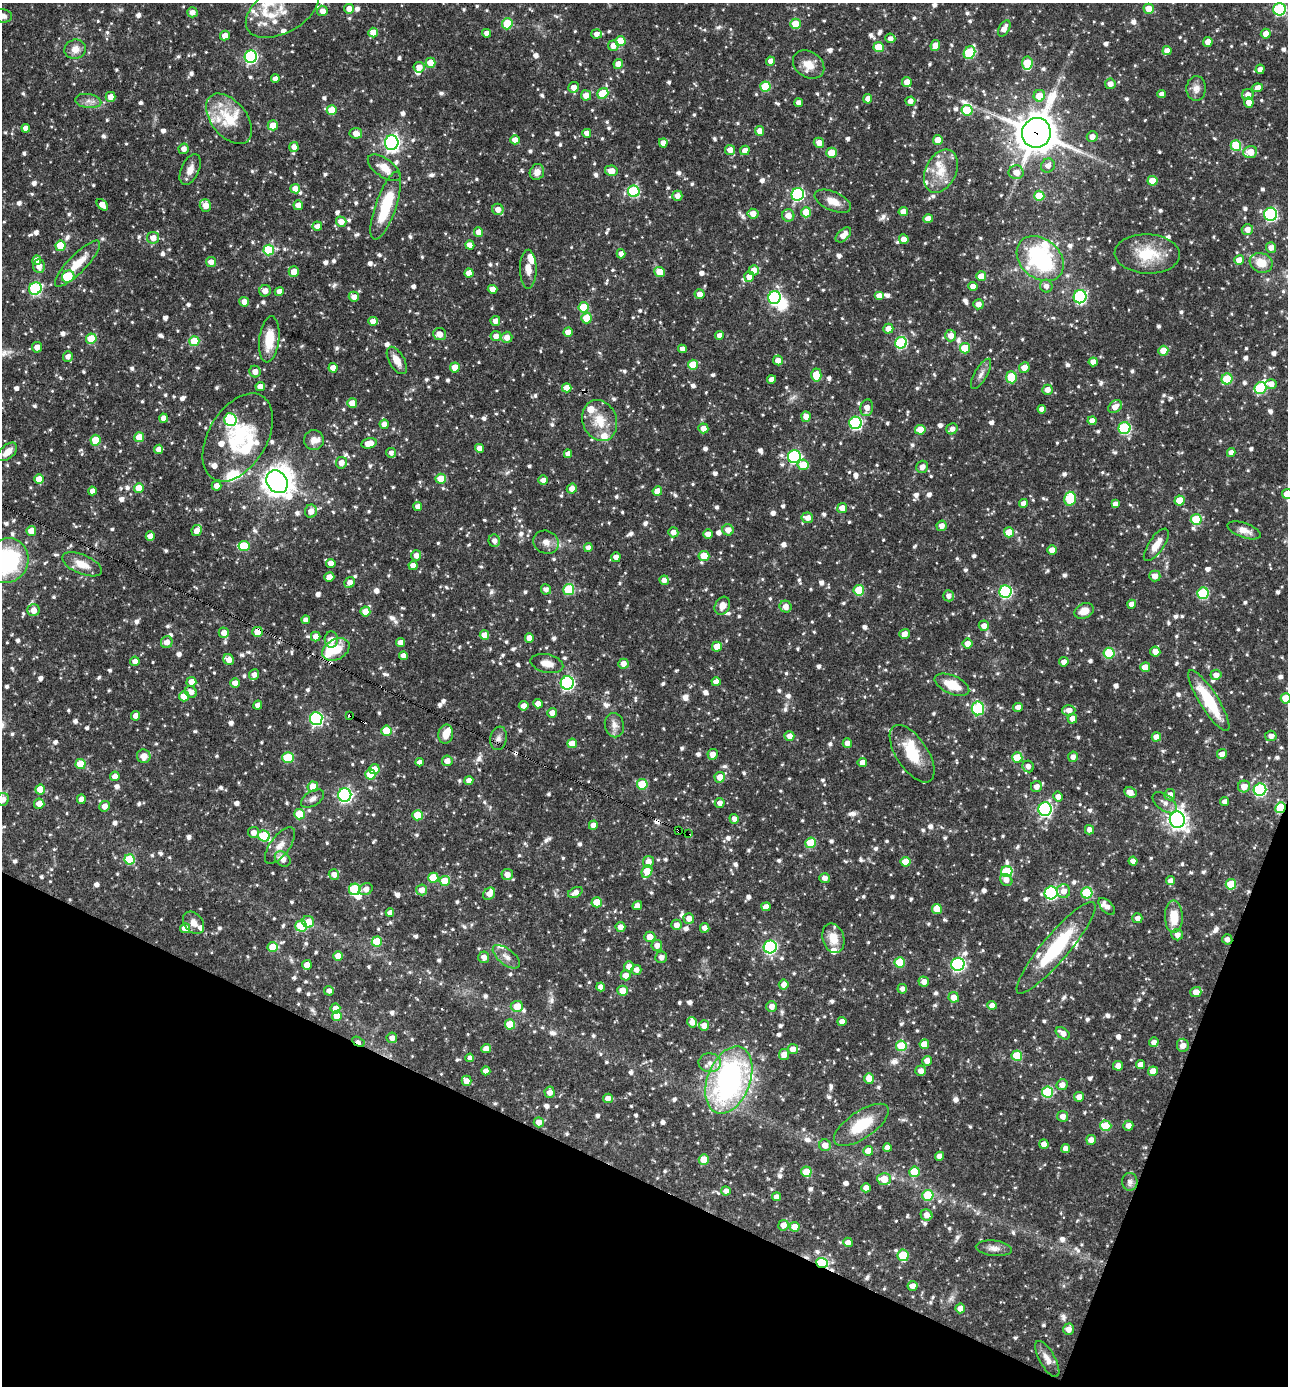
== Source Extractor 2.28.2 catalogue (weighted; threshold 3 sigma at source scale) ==
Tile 15 of 4 x 4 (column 3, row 4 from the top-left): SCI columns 2842-4127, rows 1-1384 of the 5550 x 5536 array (HDU 1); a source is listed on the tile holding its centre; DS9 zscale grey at full resolution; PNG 1290 x 1388 px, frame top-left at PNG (2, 3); each listed source drawn as its Kron ellipse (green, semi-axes under 4 px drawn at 4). Shown black and unused: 19% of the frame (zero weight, under 3 of 4 exposures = <1% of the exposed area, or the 3 px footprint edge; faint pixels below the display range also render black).
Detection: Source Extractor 2.28.2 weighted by HDU 2 'WHT'; one run over the whole footprint, this tile lists its part. Background 0.0653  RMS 0.0036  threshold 0.0163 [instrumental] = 3 sigma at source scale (4.5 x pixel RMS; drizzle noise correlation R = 1.50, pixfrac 1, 0.05/0.05 arcsec/px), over >= 5 px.
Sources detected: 1300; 1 too faint to see at this stretch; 5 inside a brighter object's white glare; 6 cosmic-ray / hot-pixel residue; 1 long thin detection or spike segment (spike, bleed or trail) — neither listed nor drawn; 36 inside a brighter listed object's ellipse — not listed separately; of the other 1251, all 500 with FLUX_AUTO >= 1.78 (the completeness limit of this list) listed and drawn (751 fainter detections not listed), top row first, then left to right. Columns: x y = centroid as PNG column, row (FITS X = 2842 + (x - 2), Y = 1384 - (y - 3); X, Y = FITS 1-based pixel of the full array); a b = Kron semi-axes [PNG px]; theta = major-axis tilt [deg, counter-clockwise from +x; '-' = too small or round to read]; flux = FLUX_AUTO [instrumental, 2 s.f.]
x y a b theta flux
349 9 5 4 - 2.9
1149 9 5 5 - 4.7
1279 9 6 6 - 41
282 10 40 23 29 11
322 11 5 5 - 2.9
192 12 5 5 - 2.5
2 16 10 6 -6 2.2
507 24 5 5 - 14
795 24 5 5 - 8.7
1004 28 9 5 61 2.9
373 33 5 5 - 4.7
486 33 4 4 - 1.9
596 34 5 5 - 2.2
1266 34 5 5 - 2.7
225 35 5 4 - 2.8
890 38 5 5 - 1.8
620 41 5 5 - 6.3
1208 42 5 4 - 3.6
935 45 5 4 - 3.5
613 46 5 5 - 2.7
879 47 5 5 - 7.4
75 49 11 9 19 3.5
1167 51 4 4 - 2.7
969 53 7 5 61 25
251 57 6 6 - 52
771 61 4 4 - 2.2
431 63 5 5 - 6.7
1027 63 6 5 - 13
618 64 5 4 - 3.5
809 65 17 13 -34 5.2
419 67 5 5 - 2.8
1260 69 5 4 - 2
275 79 4 4 - 1.8
907 82 5 5 - 3.5
1110 84 5 5 - 2.4
574 87 5 5 - 2.9
765 87 5 5 - 14
1196 88 12 10 86 2.5
1258 88 5 4 - 2.7
603 93 6 5 - 12
1162 94 4 4 - 1.9
586 95 5 5 - 3
1248 95 6 5 - 2.2
1039 96 6 5 - 7.3
111 97 5 5 - 3.1
868 99 5 4 - 2.6
88 101 13 7 -8 2.3
910 101 5 4 - 2.2
1249 102 5 5 - 2.9
799 103 4 4 - 2.4
332 110 5 5 - 7.8
967 110 5 5 - 13
229 119 29 17 -51 14
273 125 5 5 - 4.3
26 128 4 4 - 2.7
760 131 5 4 - 3.2
356 133 6 5 - 3
587 133 4 4 - 2.4
1036 133 15 14 - 940
1092 137 5 5 - 2.6
515 140 5 4 - 2.8
938 140 5 5 - 6
392 143 7 7 - 110
663 143 4 4 - 2.3
819 143 5 5 - 2.9
1236 145 5 5 - 12
294 147 5 4 - 2.4
184 149 5 5 - 2.4
730 150 5 5 - 2.6
745 150 5 4 - 2.9
1250 152 7 5 20 5.2
831 153 5 5 - 6.6
1048 166 7 6 - 2.3
384 168 19 9 -36 5
190 170 16 9 65 3.3
611 171 6 5 - 3.8
941 171 23 15 64 8.5
537 172 8 7 - 3.2
1016 172 7 7 - 3.2
1152 181 5 5 - 6.9
295 189 5 4 - 4.1
634 191 6 5 - 28
798 194 6 6 - 55
677 196 5 5 - 2.5
1039 196 5 5 - 12
833 201 19 9 -24 4.5
102 205 7 4 -47 3.1
205 205 6 5 - 3.6
298 205 5 4 - 3
386 206 36 10 71 18
498 209 6 5 - 2.9
806 212 5 5 - 6.6
903 212 4 4 - 3.2
753 214 5 5 - 3.4
1271 214 6 6 - 52
788 215 6 6 - 3.1
928 219 5 4 - 3.8
341 222 5 5 - 3.2
317 226 5 4 - 2.4
1247 229 6 5 - 2.7
479 232 5 4 - 3.5
843 235 9 5 43 3.3
153 238 6 6 - 3.1
904 239 5 4 - 2.9
470 245 4 4 - 3.5
60 246 5 5 - 12
1271 248 5 5 - 2.2
269 250 5 5 - 19
621 254 4 4 - 2.2
1147 254 33 19 -3 14
1040 259 26 19 -40 46
37 260 5 4 - 3.1
1239 260 5 5 - 4.8
211 262 5 5 - 2.7
1261 263 12 9 -20 6.3
77 264 31 9 46 8
39 266 7 5 -88 2.4
528 269 19 8 -90 3.6
754 270 5 5 - 2.7
294 272 5 5 - 4.2
660 272 5 5 - 6.4
469 273 4 4 - 3.1
68 276 6 6 - 16
981 276 5 5 - 3.9
749 277 5 5 - 3.2
973 286 4 4 - 2.9
1046 286 6 6 - 2
35 289 6 6 - 40
492 289 5 4 - 2.6
265 291 6 5 - 2.8
279 291 4 4 - 2.4
700 294 5 5 - 2.8
879 295 5 4 - 2.8
354 297 5 5 - 2.6
774 297 6 6 - 52
1080 297 7 6 - 47
244 302 5 4 - 3
978 304 5 5 - 2.5
584 307 5 5 - 11
587 318 5 5 - 7.9
373 321 5 4 - 2.9
495 321 5 4 - 2.5
888 329 5 5 - 3.7
568 332 5 4 - 3.2
440 334 6 6 - 3.2
719 335 4 4 - 1.9
496 336 5 5 - 2.2
951 336 6 5 - 2.9
507 337 5 5 - 2.8
91 339 5 5 - 12
269 339 23 10 83 9
194 341 5 5 - 11
901 343 6 5 - 32
37 347 5 5 - 2.9
965 348 5 5 - 12
682 349 4 4 - 2.6
1163 351 5 5 - 6.6
68 356 5 5 - 1.9
397 360 15 7 -59 4
778 360 5 5 - 2.7
1093 362 4 4 - 2.7
693 365 5 5 - 9.8
455 367 5 5 - 5.4
333 368 4 4 - 2.6
1024 368 5 5 - 3.5
255 371 6 5 - 2.7
981 374 17 6 60 2.1
816 375 6 5 - 8.6
1011 377 6 5 - 16
771 379 4 4 - 2.5
1227 379 5 5 - 14
1271 384 5 5 - 2.8
260 386 4 4 - 3.1
567 388 5 4 - 3.4
1261 388 6 5 - 23
1047 390 5 5 - 2.8
352 403 5 5 - 3.9
1115 407 7 5 39 3.2
867 408 8 6 78 2.9
1042 409 4 4 - 2.2
806 417 5 4 - 2.5
163 418 4 4 - 2.7
230 420 6 6 - 34
600 421 21 17 -70 8.6
1092 421 4 4 - 2.9
855 423 6 6 - 47
384 424 4 4 - 2.3
703 428 5 5 - 3.2
1124 428 6 6 - 34
952 429 6 5 - 1.9
920 430 5 5 - 6.4
139 437 5 5 - 7
238 437 48 29 59 26
95 440 5 5 - 8.9
314 440 10 10 - 2.8
369 443 8 5 13 4.7
479 448 4 4 - 2.5
159 449 5 4 - 2.6
7 452 12 6 41 3.9
1231 452 4 4 - 2.3
391 453 5 4 - 1.8
568 454 4 4 - 2.1
794 456 6 6 - 54
341 463 6 5 - 2.7
803 465 5 5 - 5.9
922 467 6 6 - 2.2
39 479 5 5 - 4.8
441 479 5 5 - 7
543 480 5 4 - 2.3
277 482 12 10 -54 320
216 486 5 5 - 2.5
139 488 5 5 - 7.3
572 489 5 5 - 3
92 491 4 4 - 2.4
657 491 5 4 - 4.8
1287 494 5 5 - 5
1070 499 7 5 76 16
1180 500 5 5 - 7.4
1023 503 4 4 - 2.1
1115 504 4 4 - 2.1
418 506 4 4 - 2.2
842 508 5 5 - 3.6
311 511 6 6 - 3
807 518 6 5 - 2.8
1196 519 5 5 - 13
942 526 5 5 - 2.5
197 530 5 5 - 2.7
728 530 6 5 - 3.1
1244 530 17 7 -20 3.1
31 531 5 5 - 4.3
673 532 5 5 - 2.8
1009 532 5 5 - 8.5
708 534 5 4 - 2.7
150 536 5 4 - 3.1
494 541 6 6 - 1.9
546 542 13 11 -25 2.8
1156 545 19 7 56 4.7
244 546 5 5 - 9.3
588 548 4 4 - 1.9
1052 550 5 5 - 2.5
416 555 5 5 - 2.4
704 556 5 5 - 7.7
616 557 5 4 - 2.3
7 561 23 21 63 45
331 563 4 4 - 3
82 564 21 9 -23 5.5
413 565 4 4 - 2.8
1155 576 5 5 - 3
329 577 5 4 - 2.8
664 580 5 4 - 2.3
350 583 6 5 - 2.4
546 589 5 5 - 1.8
569 589 5 5 - 18
859 590 5 5 - 15
1005 592 6 6 - 45
1203 593 6 5 - 28
949 596 5 5 - 1.9
1132 604 4 4 - 2.7
722 606 9 7 63 3
785 607 6 5 - 2.8
33 610 6 6 - 3.4
365 611 5 5 - 4.4
1084 611 10 7 26 3.9
306 620 4 4 - 2.1
984 626 5 5 - 2.7
258 632 5 5 - 6.9
224 633 5 5 - 2.9
904 634 5 5 - 2.8
484 635 5 4 - 3.7
316 636 5 5 - 2.7
529 638 5 4 - 3
331 639 8 6 -86 3.2
167 642 6 5 - 2.6
400 643 4 4 - 2.6
967 644 5 5 - 2.7
717 647 5 5 - 4.4
336 650 14 10 29 7.5
1155 652 5 5 - 2.8
1109 653 5 5 - 20
403 656 4 4 - 2.3
229 660 6 5 - 3
135 661 5 4 - 2.1
1064 662 5 4 - 2.4
547 663 17 9 -14 3.5
623 664 5 5 - 2.7
1145 667 5 5 - 5.1
254 675 5 5 - 2.2
1216 675 5 5 - 2.3
191 682 5 5 - 4.1
716 682 4 4 - 2.8
235 683 4 4 - 2.7
567 683 6 6 - 63
952 685 18 9 -23 8.9
191 692 6 5 - 2.1
184 696 5 5 - 6.1
1286 698 5 5 - 9.1
1209 701 35 9 -58 19
538 704 5 4 - 3.4
258 705 4 4 - 2.4
524 706 5 4 - 2.5
1018 707 5 4 - 2.2
978 708 7 6 - 30
1069 710 6 5 - 2.7
552 713 5 4 - 3
350 715 4 3 - 2.1
136 716 4 4 - 3
316 719 6 6 - 59
1072 719 5 5 - 2.5
614 725 12 9 -79 2.6
386 731 5 5 - 9.4
446 734 9 7 78 4.1
789 736 5 4 - 2.7
1271 736 6 5 - 2.3
1156 737 4 4 - 3
498 738 12 8 79 1.9
572 743 5 4 - 4.8
847 743 4 4 - 2.3
713 754 5 5 - 2.6
912 754 33 15 -56 12
1222 754 5 5 - 2.5
144 756 7 6 - 3
1073 757 5 5 - 1.9
288 758 5 5 - 15
1017 758 5 5 - 11
447 761 5 5 - 2.5
419 762 4 4 - 1.9
862 762 5 4 - 2.7
81 764 5 5 - 9.8
1028 766 6 5 - 1.9
374 769 5 5 - 3.4
370 774 5 5 - 9.4
115 776 5 4 - 3.1
720 777 5 5 - 3.8
469 780 4 4 - 2.3
642 784 5 5 - 15
1244 786 6 5 - 3.6
313 787 5 5 - 6.2
1036 787 5 5 - 2.4
40 789 5 5 - 8.3
1260 790 6 6 - 48
1130 792 6 5 - 2.6
345 795 6 6 - 77
1170 795 5 5 - 2.3
1058 796 5 4 - 2.4
3 799 6 6 - 2
81 799 5 4 - 3.3
312 799 13 7 32 2
1225 802 4 4 - 2.4
720 803 5 5 - 2.1
1165 803 14 8 -37 2.4
39 804 5 5 - 3.3
105 806 5 5 - 2.6
1280 808 5 5 - 22
1045 809 7 6 - 73
299 814 5 5 - 11
418 815 5 5 - 9.1
734 819 5 4 - 2
1177 820 8 7 - 200
593 825 4 4 - 3.1
679 830 3 3 - 12
1089 830 5 4 - 2.3
253 832 5 5 - 2.4
688 834 4 3 - 14
264 836 6 5 - 20
811 843 5 5 - 12
280 846 21 9 53 3.7
130 859 5 5 - 17
283 859 9 6 -44 3
1133 861 4 4 - 2.3
648 862 5 5 - 3.2
906 862 5 5 - 7.8
647 871 7 5 63 7.7
1007 872 5 5 - 23
334 874 5 5 - 2.6
507 874 6 5 - 2.9
433 878 5 5 - 9.6
825 878 5 5 - 2.1
1006 880 6 5 - 2
445 881 5 5 - 9
1171 881 4 4 - 2.4
1231 884 5 5 - 14
355 889 6 5 - 28
366 889 7 5 28 2.4
422 890 5 5 - 2.9
1064 891 7 6 - 3.2
575 892 8 5 26 2.1
1051 893 6 6 - 52
1087 893 5 5 - 22
489 894 7 5 51 3.1
597 902 5 5 - 6.8
637 906 5 4 - 2.6
1107 906 10 5 -46 2.3
766 907 4 4 - 2.9
937 909 5 5 - 6.8
390 913 4 4 - 2.2
1174 917 16 9 -89 8.6
689 918 5 5 - 2.8
1137 918 5 5 - 2
308 922 6 6 - 5.6
194 923 12 9 -50 2.6
676 925 5 5 - 2.5
301 926 6 5 - 14
620 927 5 5 - 2.5
185 928 5 5 - 3.9
705 928 5 4 - 2.5
1177 935 6 5 - 2.4
650 937 5 5 - 4.5
833 938 15 11 -73 6.1
1227 939 5 5 - 1.8
377 942 5 5 - 12
657 945 5 5 - 2.6
273 947 5 5 - 8.1
770 947 6 6 - 52
1056 948 59 13 50 28
338 956 5 5 - 5.5
484 957 6 5 - 2.2
506 957 16 7 -38 2.8
661 957 6 6 - 1.9
900 962 5 5 - 11
958 964 6 6 - 64
307 965 5 4 - 2.6
629 966 5 5 - 3
636 970 5 5 - 2.2
626 975 5 5 - 2.9
924 982 5 5 - 2.6
784 985 5 5 - 2.3
601 987 4 4 - 2.2
902 989 5 4 - 1.8
329 991 5 4 - 1.8
623 991 5 5 - 5.7
1196 992 5 5 - 3.5
954 997 5 5 - 3.9
992 1005 4 4 - 2.8
517 1006 6 5 - 5.6
772 1006 5 5 - 2.5
335 1008 5 5 - 3
337 1016 5 5 - 6.5
692 1022 5 5 - 2.7
842 1022 4 4 - 3
510 1024 5 5 - 10
704 1025 5 5 - 2.9
1063 1033 8 5 -36 2.6
392 1038 5 5 - 2.1
358 1042 7 4 -28 2
1154 1042 5 4 - 1.9
924 1044 5 5 - 5
1183 1045 6 6 - 3
901 1046 5 5 - 14
486 1049 5 4 - 2.8
793 1049 5 5 - 2.7
784 1054 5 5 - 3.5
1017 1056 5 5 - 12
470 1058 4 4 - 1.8
927 1061 5 4 - 3.5
710 1063 11 9 -2 2.9
1141 1065 4 4 - 3.1
1118 1066 5 4 - 3.2
486 1071 4 4 - 2.4
921 1071 5 5 - 2.2
1153 1071 5 5 - 5.1
869 1078 5 5 - 5.2
729 1080 35 21 69 97
466 1081 5 5 - 2.9
1062 1085 5 5 - 2.5
550 1092 6 5 - 2.6
1048 1092 5 5 - 23
1079 1097 5 4 - 3
608 1098 5 4 - 3
1063 1116 5 5 - 2.4
539 1122 5 5 - 2.7
861 1125 32 13 34 13
1106 1126 5 5 - 11
1128 1126 5 5 - 2.3
1091 1140 5 5 - 3.3
1044 1144 5 4 - 2.8
825 1145 6 5 - 3.3
887 1147 4 4 - 2.4
1066 1149 4 4 - 2.8
868 1151 5 5 - 4.9
939 1156 4 4 - 2.3
704 1160 5 5 - 7.2
806 1172 5 5 - 8.5
914 1172 5 5 - 10
884 1179 7 5 -3 5.7
1130 1182 9 7 88 2
866 1188 4 4 - 2.6
726 1191 5 4 - 1.9
928 1195 5 5 - 14
776 1197 4 4 - 2.6
927 1215 6 5 - 2.8
783 1225 5 5 - 3.1
795 1227 5 5 - 6.7
848 1242 5 4 - 2.5
994 1248 18 7 -6 2.6
903 1255 6 5 - 14
822 1263 6 5 - 25
913 1286 5 5 - 2.7
960 1308 5 5 - 2.9
1069 1329 6 5 - 2.6
1047 1359 20 8 -61 3.2
Overlapping masked pixels (flux is a lower limit): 12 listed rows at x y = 1036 133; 386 206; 258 632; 350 715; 1280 808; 679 830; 688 834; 1051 893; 1227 939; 1056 948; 358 1042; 822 1263
Isophote crosses this tile's border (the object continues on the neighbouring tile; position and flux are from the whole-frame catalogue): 8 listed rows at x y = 1279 9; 282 10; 322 11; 2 16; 1287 494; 7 561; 1286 698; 3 799